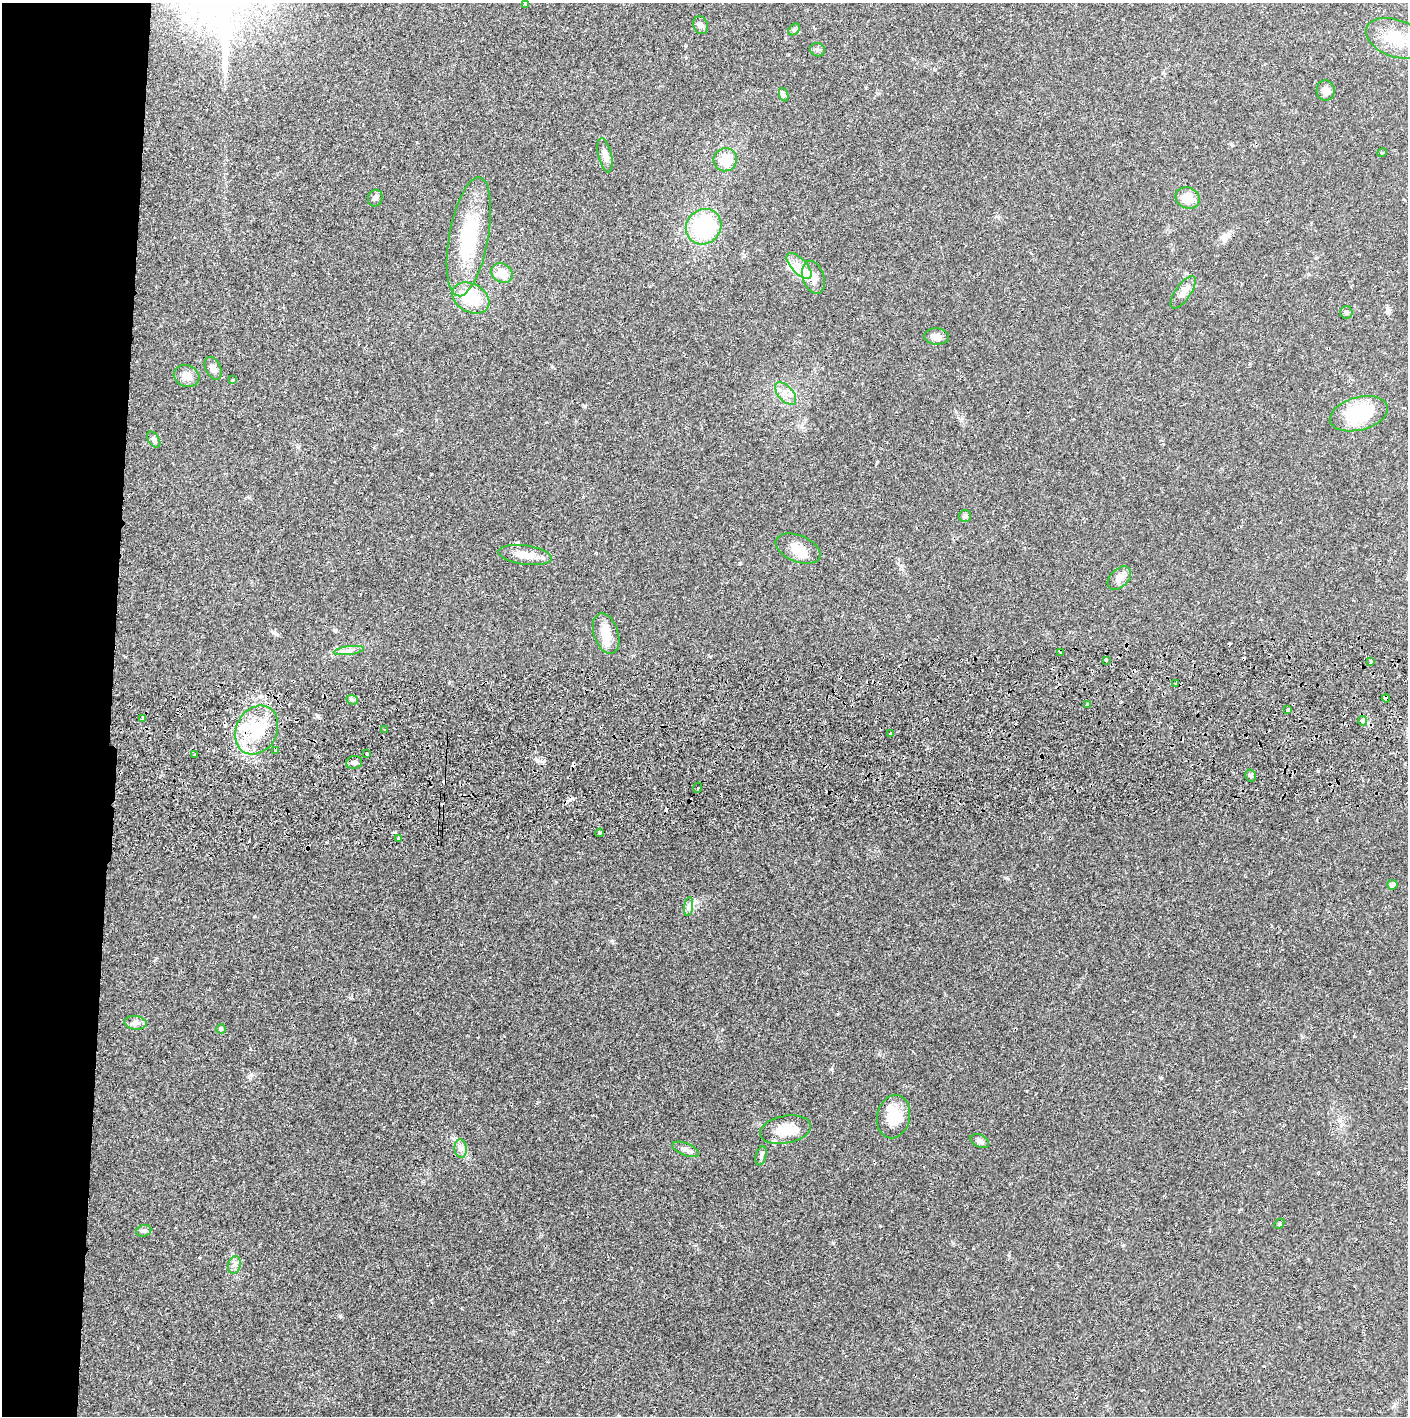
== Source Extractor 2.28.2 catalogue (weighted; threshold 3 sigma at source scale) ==
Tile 4 of 3 x 3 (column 1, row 2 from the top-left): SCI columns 4-1409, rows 1471-2884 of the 4227 x 4357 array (HDU 1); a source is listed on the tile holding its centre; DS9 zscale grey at full resolution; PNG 1410 x 1418 px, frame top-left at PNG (2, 3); each listed source drawn as its Kron ellipse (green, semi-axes under 4 px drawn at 4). Shown black and unused: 8% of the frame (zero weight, under 2 of 3 exposures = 3% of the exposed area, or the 3 px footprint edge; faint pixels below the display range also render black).
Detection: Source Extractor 2.28.2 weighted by HDU 2 'WHT'; one run over the whole footprint, this tile lists its part. Background 0.023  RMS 0.0036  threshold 0.0161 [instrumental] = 3 sigma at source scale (4.5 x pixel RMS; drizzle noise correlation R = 1.50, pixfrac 1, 0.05/0.05 arcsec/px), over >= 5 px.
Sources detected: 79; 3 inside a brighter object's white glare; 6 cosmic-ray / hot-pixel residue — neither listed nor drawn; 3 inside a brighter listed object's ellipse — not listed separately; the other 67 listed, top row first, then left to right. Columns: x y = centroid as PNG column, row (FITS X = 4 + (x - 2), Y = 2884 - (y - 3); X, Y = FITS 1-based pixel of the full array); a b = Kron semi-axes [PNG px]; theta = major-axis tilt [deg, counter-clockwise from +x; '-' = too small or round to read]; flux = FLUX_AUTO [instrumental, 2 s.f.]
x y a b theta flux
525 4 3 3 - 0.49
701 25 9 7 -71 1.1
794 29 7 5 49 0.68
1396 38 31 18 -20 11
817 50 7 6 - 0.8
1326 91 10 9 - 2.4
784 95 7 4 -71 0.71
1382 153 5 3 - 0.51
605 155 17 6 -77 2.2
725 160 12 11 - 7
375 198 8 7 - 1.1
1188 198 12 10 -21 5.1
704 227 18 17 - 29
469 237 60 19 80 26
799 266 16 7 -46 3.8
502 273 11 9 -30 5.1
813 277 17 10 -72 3.5
1183 292 19 7 55 2.6
471 298 20 14 -28 13
1346 312 6 6 - 0.87
937 336 12 8 -2 2.3
213 368 12 7 -66 1.6
187 376 13 10 -23 2.9
232 380 3 3 - 0.59
786 394 13 7 -48 2.4
1359 414 30 16 15 21
154 440 9 5 -56 1
965 516 6 6 - 0.71
798 549 24 13 -22 5.3
525 555 27 9 -8 4.5
1119 578 14 9 45 2.7
606 634 21 12 -71 6.2
349 650 15 4 8 1.5
1061 653 4 2 - 0.37
1106 660 3 2 - 0.36
1371 661 3 3 - 0.9
1176 683 3 3 - 0.5
1386 698 4 4 - 5.6
352 700 6 4 -20 0.68
1087 705 4 3 - 0.74
1288 710 4 3 - 0.75
143 718 4 3 - 0.63
1363 721 4 4 - 2.8
257 730 25 20 61 15
384 730 3 2 - 0.24
891 734 3 3 - 0.61
276 750 3 3 - 0.73
367 754 3 3 - 0.94
195 755 3 3 - 0.84
354 762 8 6 12 1.2
1251 776 6 5 - 0.73
698 788 5 3 - 0.53
600 833 4 3 - 0.56
399 838 4 3 - 0.51
1392 885 5 5 - 1.8
689 907 9 4 81 1.1
135 1023 11 6 -7 1.5
221 1029 5 5 - 0.44
893 1117 22 16 79 9.1
786 1130 26 14 10 7.8
980 1141 10 6 -25 1.2
461 1149 9 6 -84 1.4
685 1149 14 6 -21 1.5
761 1156 10 5 76 0.93
1279 1224 6 4 46 0.44
144 1231 8 5 20 0.79
234 1265 9 6 72 1.3
Overlapping masked pixels (flux is a lower limit): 1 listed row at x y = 1386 698
Isophote crosses this tile's border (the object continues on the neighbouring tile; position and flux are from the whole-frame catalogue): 1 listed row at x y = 525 4
Unlisted compact peaks at least as high as the median listed source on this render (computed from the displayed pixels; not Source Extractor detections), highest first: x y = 1161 1078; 833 1243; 612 941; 340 1316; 831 1069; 1006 878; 1318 771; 251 1075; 585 406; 276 634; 537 761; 250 1049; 1009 1255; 740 563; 1354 1036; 802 427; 722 1030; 1123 1245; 327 842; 1302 1037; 449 683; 962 418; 880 1226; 156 958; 552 367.